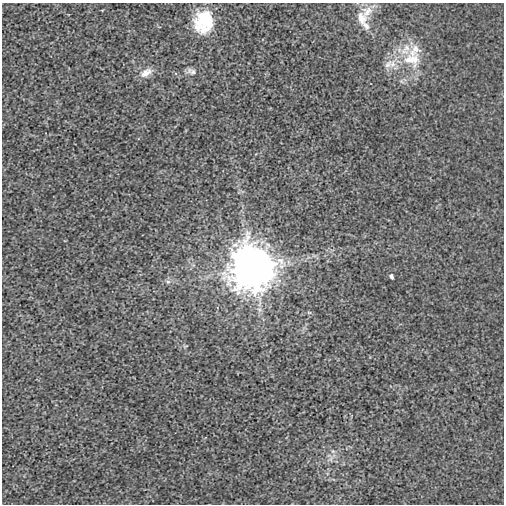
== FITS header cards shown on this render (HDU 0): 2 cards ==
NAXIS1  =                  502
NAXIS2  =                  502

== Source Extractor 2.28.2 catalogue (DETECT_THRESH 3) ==
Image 502 x 502 px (HDU 0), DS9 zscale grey, 1 PNG px = 1 image px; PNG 506 x 506 px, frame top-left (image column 1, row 502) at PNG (2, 3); no overlay
Background -6.83e-05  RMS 0.0025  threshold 0.00749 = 3 sigma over >= 5 px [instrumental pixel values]
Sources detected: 16; all 16 listed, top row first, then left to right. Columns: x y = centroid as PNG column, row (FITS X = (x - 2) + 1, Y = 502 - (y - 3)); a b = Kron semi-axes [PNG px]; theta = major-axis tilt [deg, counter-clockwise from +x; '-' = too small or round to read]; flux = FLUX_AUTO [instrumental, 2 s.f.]
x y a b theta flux
367 12 18 14 39 2.1
361 18 21 13 -79 2.3
204 21 24 19 75 8.7
366 25 13 8 -52 1.1
407 48 13 10 83 1.8
414 50 35 16 58 4.9
409 60 17 10 1 2.6
415 60 23 13 83 3.6
388 64 16 9 46 1.6
191 71 13 7 -12 0.71
146 73 17 9 30 1.5
253 268 15 14 - 540
391 276 5 3 - 0.68
168 282 7 4 -1 0.38
309 312 6 4 -18 0.22
333 451 6 4 17 0.27